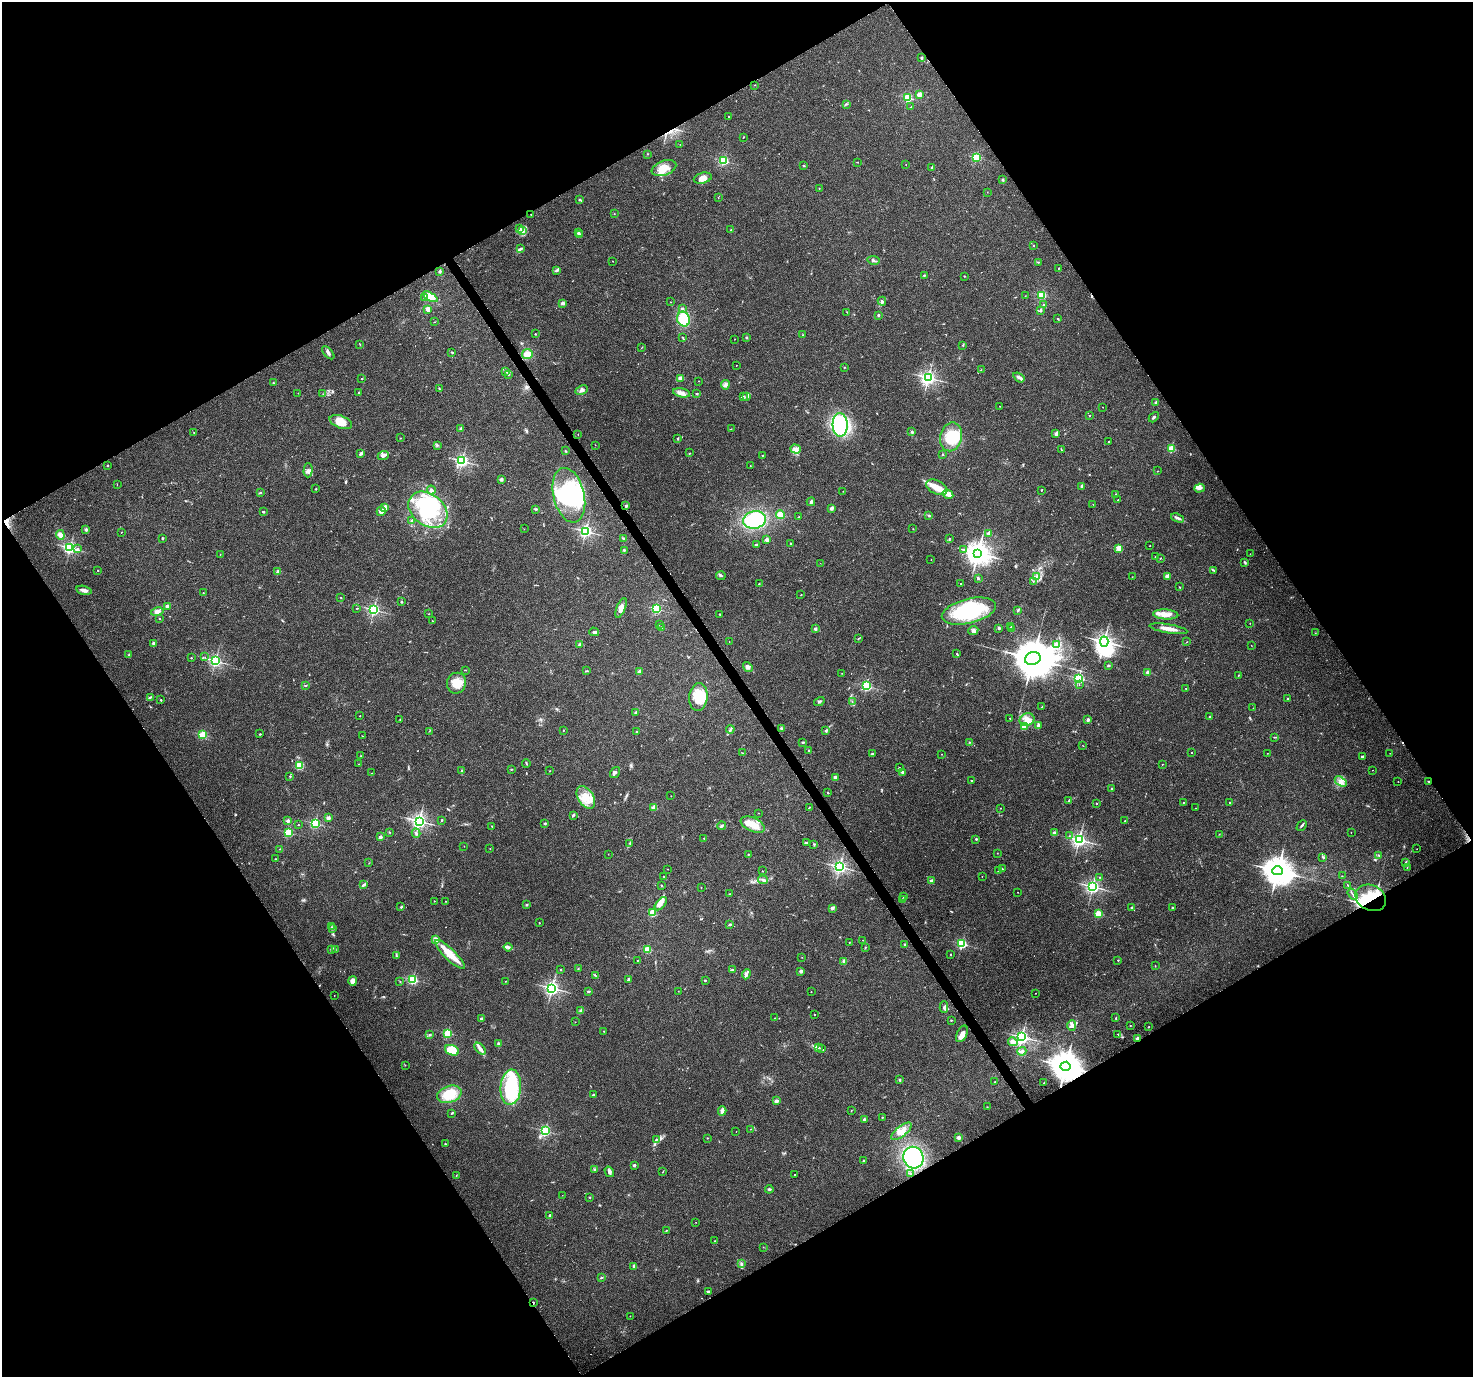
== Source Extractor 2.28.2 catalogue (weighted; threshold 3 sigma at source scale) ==
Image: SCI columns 1-5884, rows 119-5618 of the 5888 x 5798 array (HDU 1 of 3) = the unmasked area's bounding box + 8 px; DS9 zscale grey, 4 x 4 block average (1 PNG px = mean of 4 x 4 image px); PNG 1475 x 1379 px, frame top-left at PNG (2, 2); each listed source drawn as its Kron ellipse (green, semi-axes under 4 px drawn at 4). Shown black and unused: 48% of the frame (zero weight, under 3 of 4 exposures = <1% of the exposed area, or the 3 px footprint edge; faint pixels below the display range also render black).
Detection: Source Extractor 2.28.2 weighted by HDU 2 'WHT'. Background 0.0498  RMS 0.0039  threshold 0.0175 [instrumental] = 3 sigma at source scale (4.5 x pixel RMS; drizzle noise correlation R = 1.50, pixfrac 1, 0.0396/0.0396 arcsec/px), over >= 5 px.
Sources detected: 587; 5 too faint to see at this stretch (4 x 4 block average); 7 inside a brighter object's white glare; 4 cosmic-ray / hot-pixel residue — neither listed nor drawn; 10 coinciding with a brighter row at this scale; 31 inside a brighter listed object's ellipse — not listed separately; of the other 530, all 500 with FLUX_AUTO >= 0.499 (the completeness limit of this list) listed and drawn (30 fainter detections not listed), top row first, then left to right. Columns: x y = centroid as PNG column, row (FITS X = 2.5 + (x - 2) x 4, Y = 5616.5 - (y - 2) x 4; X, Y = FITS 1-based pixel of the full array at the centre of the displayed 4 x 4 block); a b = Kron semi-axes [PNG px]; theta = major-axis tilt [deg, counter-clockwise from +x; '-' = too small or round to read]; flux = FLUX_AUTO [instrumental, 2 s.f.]
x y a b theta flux
921 58 2 2 - 11
755 85 2 2 - 0.83
919 94 4 4 - 12
908 98 2 2 - 200
846 104 3 2 - 1.9
911 107 2 2 - 1.2
729 117 2 2 - 1.1
743 137 3 2 - 1
680 144 2 2 - 0.64
648 154 2 2 - 0.77
976 157 2 2 - 220
723 161 2 2 - 210
858 162 2 2 - 0.93
804 165 2 2 - 6.3
906 165 2 2 - 0.68
932 167 3 2 - 1.5
664 168 13 7 20 30
703 178 9 5 15 14
1002 179 3 2 - 1.5
819 188 2 2 - 1.5
987 192 2 2 - 0.59
718 198 2 2 - 0.71
580 199 3 2 - 1.7
614 214 2 2 - 0.84
531 215 2 2 - 1.2
520 229 4 2 - 3.4
731 230 2 2 - 3.6
523 231 4 3 - 5.9
578 233 2 2 - 12
580 235 2 2 - 9.7
1034 246 2 2 - 1.1
520 248 3 2 - 2.2
873 260 6 3 -9 5.3
613 261 2 2 - 1.7
1038 262 3 2 - 1.6
1058 268 2 2 - 2.2
440 271 2 2 - 13
557 271 3 2 - 1.3
924 275 2 2 - 5.9
964 276 2 2 - 1.4
1042 295 2 2 - 180
1025 296 2 2 - 0.71
430 297 8 4 -28 33
424 298 2 2 - 2.2
882 301 4 2 - 2.7
670 302 2 2 - 0.61
563 303 4 2 - 3.3
1044 305 3 2 - 4
682 308 2 2 - 8.6
428 309 2 2 - 61
1041 310 3 3 - 3.1
847 312 2 2 - 1
878 315 2 2 - 8.3
1058 318 2 2 - 1.3
683 319 7 6 - 63
435 322 2 2 - 0.98
535 334 2 2 - 2.6
802 335 2 2 - 0.71
683 337 2 2 - 1.5
746 338 2 2 - 11
735 339 2 2 - 0.57
360 344 2 2 - 0.92
963 345 2 2 - 3.1
642 347 3 2 - 0.86
452 352 3 2 - 1.7
328 353 8 3 -50 6.5
527 354 5 5 - 23
736 365 2 2 - 1.2
844 367 2 2 - 1.6
981 370 2 2 - 0.83
506 372 3 2 - 1.6
508 374 3 2 - 1.8
1019 377 6 2 -34 10
928 378 2 2 - 780
362 379 2 2 - 4.5
680 379 2 2 - 41
699 381 2 2 - 0.95
273 383 2 2 - 1.8
725 385 4 2 - 4.1
439 388 3 2 - 1.7
582 390 6 3 26 6.6
298 393 2 2 - 0.76
359 393 3 2 - 2.1
682 393 8 4 -11 11
323 394 2 2 - 0.68
697 394 3 2 - 1.6
743 396 2 2 - 0.91
747 396 4 2 - 2.8
1155 403 2 2 - 16
1000 406 2 2 - 0.95
1102 407 2 2 - 1
1090 415 2 2 - 1.2
1154 417 6 2 48 3.6
341 422 12 6 -20 24
840 425 12 7 -87 190
460 428 3 2 - 2.6
731 429 2 2 - 0.91
912 432 2 2 - 14
194 433 2 2 - 1.1
578 434 2 2 - 0.81
1056 434 2 2 - 28
951 437 14 11 78 64
400 438 2 2 - 1.1
678 438 3 2 - 1.4
1109 442 2 2 - 1
595 445 2 2 - 0.5
437 446 2 2 - 1.1
795 449 5 3 - 7.5
1171 449 2 2 - 120
1061 450 3 2 - 1.5
565 451 2 2 - 1.7
361 453 4 2 - 7.1
690 453 2 2 - 0.51
383 455 5 3 - 8.2
762 455 2 2 - 1.8
943 455 2 2 - 3.7
462 461 2 2 - 570
107 466 2 2 - 5.8
750 466 2 2 - 1.3
308 470 7 4 88 7.8
1157 471 2 2 - 0.93
501 479 2 2 - 22
117 484 2 2 - 0.65
1082 486 2 2 - 15
937 487 11 7 -26 27
1200 488 5 4 - 7.4
316 489 2 2 - 3.1
431 490 4 4 - 5.2
1041 490 2 2 - 3.2
843 491 2 2 - 0.65
260 493 3 2 - 1.8
948 494 5 4 - 8.9
569 495 28 15 -77 180
1115 495 2 2 - 1.9
1118 500 2 2 - 2.8
811 502 4 3 - 5.2
1093 504 2 2 - 0.59
626 506 4 2 - 3.1
385 507 2 2 - 49
831 508 2 2 - 25
536 509 2 2 - 1.8
428 510 21 15 -38 170
381 511 5 4 - 14
263 512 2 2 - 2.7
781 515 4 4 - 20
929 515 3 2 - 2.1
798 517 3 2 - 1.5
1178 518 7 2 -21 6.3
754 520 11 8 12 130
412 521 3 2 - 3.6
524 529 2 2 - 0.58
913 529 2 2 - 0.77
86 530 2 2 - 21
586 531 2 2 - 580
121 532 2 2 - 1.4
988 533 2 2 - 26
60 535 5 4 - 11
162 538 2 2 - 9.7
950 538 2 2 - 0.95
623 539 3 2 - 1.8
767 540 2 2 - 31
790 544 3 2 - 1.5
756 545 2 2 - 7.7
1150 546 2 2 - 0.7
70 548 2 2 - 510
1119 548 2 2 - 99
78 549 2 2 - 7.7
963 549 2 2 - 1
624 550 2 2 - 2.7
978 553 4 3 - 2400
220 554 2 2 - 0.53
1250 554 2 2 - 0.52
1155 557 2 2 - 1.5
1160 558 2 2 - 1.3
931 560 2 2 - 0.75
1245 562 4 2 - 2.9
820 563 2 2 - 0.54
98 570 2 2 - 1.7
1214 571 4 2 - 1.9
278 572 2 2 - 27
721 576 4 3 - 3.4
1036 576 3 2 - 2.4
1167 576 2 2 - 38
1132 577 2 2 - 0.53
978 578 2 2 - 4.8
1033 582 2 2 - 0.62
759 584 2 2 - 2.9
961 584 2 2 - 1.5
1179 587 2 2 - 0.75
84 590 8 3 -13 10
203 593 2 2 - 0.97
801 595 2 2 - 0.85
341 597 2 2 - 0.81
401 602 2 2 - 6.9
167 606 2 2 - 29
357 608 2 2 - 1.4
621 608 10 4 69 13
657 609 2 2 - 150
374 610 2 2 - 510
969 611 28 12 14 210
1017 611 3 2 - 1.8
157 612 6 4 12 11
429 614 2 2 - 0.82
719 614 2 2 - 3.3
1166 614 13 5 -3 26
159 619 2 2 - 1.8
433 621 2 2 - 1.1
1250 623 2 2 - 0.63
659 625 2 2 - 0.6
1011 626 3 2 - 1.6
662 628 3 2 - 2.4
999 628 3 2 - 2.6
815 629 2 2 - 16
1012 629 2 2 - 1.8
1169 629 19 3 -9 23
973 630 5 3 - 6.1
594 632 5 2 - 3.6
1315 633 2 2 - 0.72
858 638 4 2 - 1.5
729 641 2 2 - 0.72
1104 642 5 3 - 1200
1186 642 2 2 - 0.84
154 643 2 2 - 16
579 645 3 2 - 4.8
1057 645 3 2 - 2.3
1251 645 2 2 - 0.51
957 654 2 2 - 2
129 655 2 2 - 1.7
205 657 2 2 - 0.6
191 658 2 2 - 3.1
1033 659 8 6 19 11000
215 661 2 2 - 530
1108 666 3 2 - 2.3
748 667 5 4 - 6.3
465 670 4 2 - 1.1
587 671 3 2 - 1.8
639 672 2 2 - 34
1148 672 2 2 - 30
842 673 2 2 - 0.78
1238 675 2 2 - 0.82
1079 678 2 2 - 360
456 683 10 9 - 33
305 685 3 2 - 1.5
1079 685 2 2 - 0.77
866 686 2 2 - 320
1186 688 2 2 - 0.77
150 697 4 2 - 3
698 697 14 9 84 52
1287 698 2 2 - 2.4
161 700 2 2 - 4
819 702 5 2 - 3.4
852 702 2 2 - 1
1042 707 2 2 - 2.6
1253 708 2 2 - 0.52
636 712 2 2 - 7.3
360 716 2 2 - 0.8
1210 717 2 2 - 2
1010 718 2 2 - 1.6
400 720 2 2 - 0.85
1027 720 7 6 - 17
1088 720 4 3 - 4.6
1038 725 4 2 - 5.5
1025 727 3 3 - 14
781 728 3 3 - 3.3
730 729 4 2 - 2.2
563 730 2 2 - 0.85
429 731 2 2 - 0.79
826 731 3 2 - 4.1
636 732 2 2 - 3.4
260 734 2 2 - 1.8
203 735 2 2 - 170
362 736 2 2 - 0.58
1274 737 2 2 - 1.3
803 742 4 2 - 2.6
969 742 2 2 - 1.1
1083 746 2 2 - 0.61
809 750 2 2 - 2.7
742 753 2 2 - 1.8
1192 753 2 2 - 0.93
1267 753 2 2 - 0.67
1390 753 2 2 - 0.53
872 754 3 2 - 2.7
941 754 2 2 - 0.76
361 756 2 2 - 0.62
1362 757 3 3 - 2.9
526 763 4 2 - 2.2
358 764 2 2 - 1.5
1162 764 2 2 - 0.9
299 766 2 2 - 65
899 767 2 2 - 0.89
512 769 2 2 - 1.1
1372 770 2 2 - 0.6
462 771 3 3 - 2.8
550 771 2 2 - 0.9
615 772 6 2 56 6.7
902 772 3 2 - 5.7
371 773 2 2 - 0.64
290 776 2 2 - 1.5
835 777 2 2 - 17
971 781 2 2 - 4.4
1341 781 7 3 -33 8.5
1398 781 2 2 - 0.55
1429 781 3 2 - 1.5
1111 788 2 2 - 1.8
828 793 3 2 - 1.4
671 796 2 2 - 0.91
586 797 12 7 -58 34
1069 801 4 2 - 2.9
1183 802 2 2 - 0.96
1230 802 2 2 - 1.8
1096 803 2 2 - 1
654 807 2 2 - 64
809 807 2 2 - 2.2
1001 808 2 2 - 0.96
1196 808 2 2 - 0.67
758 813 2 2 - 0.64
573 815 4 2 - 2.7
328 818 2 2 - 27
442 820 3 2 - 1.3
288 821 2 2 - 24
419 821 2 2 - 840
1125 821 2 2 - 3.1
315 823 2 2 - 320
545 823 2 2 - 9.6
298 825 2 2 - 1.8
753 825 13 7 -24 29
1302 825 6 2 46 3
492 826 2 2 - 1.2
722 826 4 2 - 3.3
390 832 2 2 - 1.1
1351 832 2 2 - 1
288 833 2 2 - 200
416 833 4 2 - 3.7
1054 833 2 2 - 27
1219 834 2 2 - 0.82
1069 836 2 2 - 1.2
380 837 2 2 - 30
704 838 2 2 - 3.3
976 839 2 2 - 2.5
1079 840 2 2 - 780
630 843 3 2 - 2.3
807 843 3 2 - 2.1
814 844 3 2 - 1.7
464 846 2 2 - 0.5
490 848 2 2 - 0.61
280 849 2 2 - 0.99
1417 849 2 2 - 0.81
997 853 2 2 - 0.78
608 854 2 2 - 0.63
749 854 2 2 - 1.3
1379 855 2 2 - 1.6
1323 857 4 2 - 3
275 859 2 2 - 0.89
1405 862 2 2 - 0.84
369 863 2 2 - 1.1
839 867 2 2 - 690
1407 868 2 2 - 1.1
667 869 2 2 - 1
1002 869 3 2 - 1.8
762 871 2 2 - 1.2
999 871 3 2 - 3.9
1278 871 5 4 - 4200
664 876 2 2 - 1.7
1342 876 2 2 - 0.68
982 877 2 2 - 0.82
1100 877 2 2 - 1.1
763 880 5 2 - 5
931 881 2 2 - 31
363 885 2 2 - 1.6
661 885 2 2 - 1.1
1348 885 3 2 - 0.92
701 887 2 2 - 1.2
1093 887 2 2 - 720
1017 892 2 2 - 0.59
729 894 2 2 - 1.1
1353 894 6 2 -57 2.8
903 896 3 2 - 1.4
1371 898 16 12 -27 68
902 900 3 2 - 3.3
434 901 2 2 - 1.8
446 901 2 2 - 0.89
661 904 8 3 51 9.2
526 905 3 2 - 2
401 907 3 2 - 2.8
1132 907 3 2 - 2.6
1172 907 2 2 - 6.5
832 908 3 3 - 5.3
653 913 2 2 - 110
1098 914 2 2 - 120
539 923 2 2 - 2
730 925 3 2 - 2.5
331 927 2 2 - 1.5
333 929 2 2 - 1.5
435 939 2 2 - 50
862 940 2 2 - 0.55
849 942 2 2 - 0.67
904 944 2 2 - 6.7
962 944 2 2 - 300
508 947 4 3 - 5
865 947 3 2 - 1.6
332 949 3 2 - 2.5
335 949 3 2 - 2.2
648 949 2 2 - 130
450 954 20 5 -44 42
951 954 2 2 - 2.1
396 955 4 2 - 1.9
802 957 2 2 - 0.77
638 960 2 2 - 0.89
1118 960 2 2 - 2.9
844 962 2 2 - 3.3
1155 966 2 2 - 0.66
561 969 2 2 - 4.8
578 969 2 2 - 2.6
732 970 3 3 - 3.6
801 971 2 2 - 25
746 974 5 3 - 6.4
596 976 2 2 - 1
413 979 2 2 - 290
628 979 3 2 - 4.6
353 981 5 4 - 11
400 981 2 2 - 0.84
505 981 2 2 - 1.3
705 981 3 2 - 1.7
552 988 2 2 - 780
588 991 2 2 - 4.2
678 991 2 2 - 0.57
811 992 2 2 - 0.53
1035 993 2 2 - 0.59
334 995 2 2 - 0.7
944 1007 6 3 -88 6.1
581 1011 4 4 - 4.7
815 1015 2 2 - 0.9
775 1018 2 2 - 0.96
1116 1018 3 2 - 1.6
481 1019 2 2 - 15
951 1020 2 2 - 2.4
575 1022 2 2 - 0.78
1130 1025 2 2 - 0.7
1072 1026 5 4 - 6.8
1148 1027 2 2 - 1
604 1031 2 2 - 0.82
448 1033 2 2 - 180
962 1034 9 5 64 11
1118 1034 3 2 - 1.4
429 1035 2 2 - 1.1
1022 1037 2 2 - 740
1137 1039 2 2 - 33
1013 1042 5 3 - 12
498 1044 3 2 - 4.1
818 1047 3 2 - 2
480 1049 7 3 -45 7.9
821 1049 2 2 - 0.69
452 1050 7 5 -20 45
1022 1051 5 3 - 5.4
405 1065 2 2 - 0.75
1065 1066 5 4 - 5300
899 1080 3 2 - 2.8
994 1082 2 2 - 0.92
1044 1083 2 2 - 1.1
511 1087 17 10 85 170
449 1094 13 8 17 57
593 1095 2 2 - 6.4
776 1101 2 2 - 35
987 1107 2 2 - 0.77
851 1110 2 2 - 0.98
722 1111 4 2 - 13
452 1113 3 2 - 2.3
882 1117 2 2 - 2.5
864 1119 2 2 - 7.9
750 1129 2 2 - 0.66
545 1131 2 2 - 300
736 1131 2 2 - 0.85
901 1131 12 5 38 20
958 1137 2 2 - 31
707 1138 2 2 - 2.4
656 1139 2 2 - 1.1
445 1144 2 2 - 1.7
913 1158 11 10 - 260
863 1160 2 2 - 1.5
634 1165 2 2 - 14
594 1169 3 2 - 1.9
609 1172 5 4 - 6.8
663 1172 2 2 - 0.82
910 1173 3 2 - 2.1
456 1175 4 2 - 1.8
795 1175 2 2 - 1.3
769 1189 4 2 - 2.8
562 1195 2 2 - 0.53
590 1197 2 2 - 1.7
549 1216 3 2 - 1.8
696 1222 2 2 - 0.5
666 1230 3 2 - 1.2
715 1241 2 2 - 1.5
763 1247 2 2 - 0.56
741 1264 3 2 - 2.5
634 1266 3 2 - 7.2
601 1278 3 2 - 1.5
708 1291 2 2 - 4.6
533 1302 2 2 - 1.3
630 1316 2 2 - 0.88
Overlapping masked pixels (flux is a lower limit): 5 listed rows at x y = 1429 781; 1371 898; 1137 1039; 1065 1066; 533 1302
Diffuse or blended objects may show on this block-average render without a row.